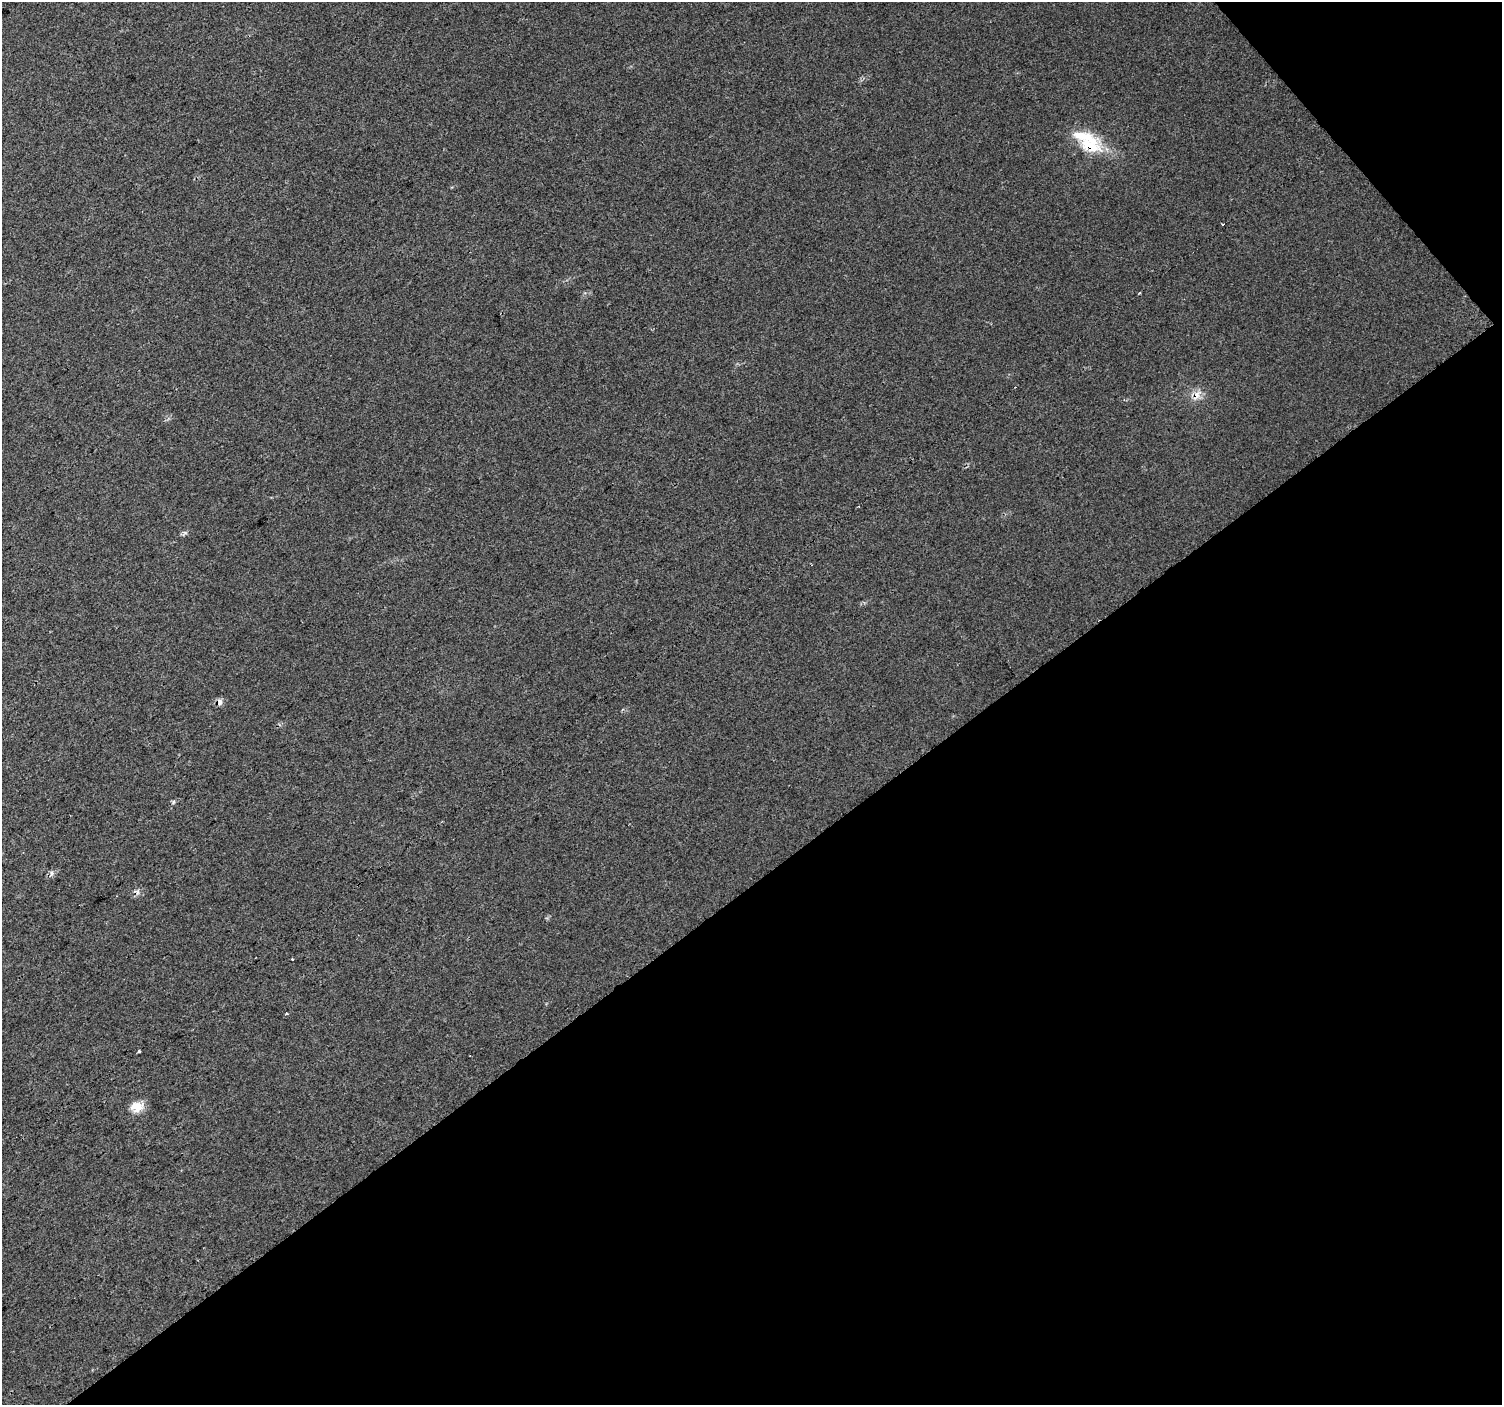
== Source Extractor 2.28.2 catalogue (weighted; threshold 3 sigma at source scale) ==
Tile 12 of 4 x 4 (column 4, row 3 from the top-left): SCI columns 4504-6003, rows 1606-3008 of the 6047 x 5990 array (HDU 1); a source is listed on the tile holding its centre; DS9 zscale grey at full resolution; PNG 1504 x 1407 px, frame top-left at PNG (2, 2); no overlay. Shown black and unused: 39% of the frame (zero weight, under 2 of 3 exposures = <1% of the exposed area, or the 3 px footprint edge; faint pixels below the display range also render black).
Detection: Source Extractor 2.28.2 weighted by HDU 2 'WHT'; one run over the whole footprint, this tile lists its part. Background 0.016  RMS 0.0078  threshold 0.0351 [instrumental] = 3 sigma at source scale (4.5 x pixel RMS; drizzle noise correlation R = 1.50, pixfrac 1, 0.0396/0.0396 arcsec/px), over >= 5 px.
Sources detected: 12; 4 cosmic-ray / hot-pixel residue — not listed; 1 inside a brighter listed object's ellipse — not listed separately; the other 7 listed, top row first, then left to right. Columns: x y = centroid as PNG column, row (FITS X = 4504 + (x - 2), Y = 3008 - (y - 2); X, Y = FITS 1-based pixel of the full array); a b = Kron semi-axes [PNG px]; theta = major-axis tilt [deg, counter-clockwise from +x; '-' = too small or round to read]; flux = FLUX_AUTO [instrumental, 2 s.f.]
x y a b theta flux
1090 145 34 22 -15 32
1139 293 3 3 - 0.83
1197 395 18 9 60 7
220 702 9 6 -74 2.9
51 874 10 4 66 2
292 959 3 3 - 2.9
137 1107 16 12 13 11
Overlapping masked pixels (flux is a lower limit): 2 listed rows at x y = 1090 145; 1197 395